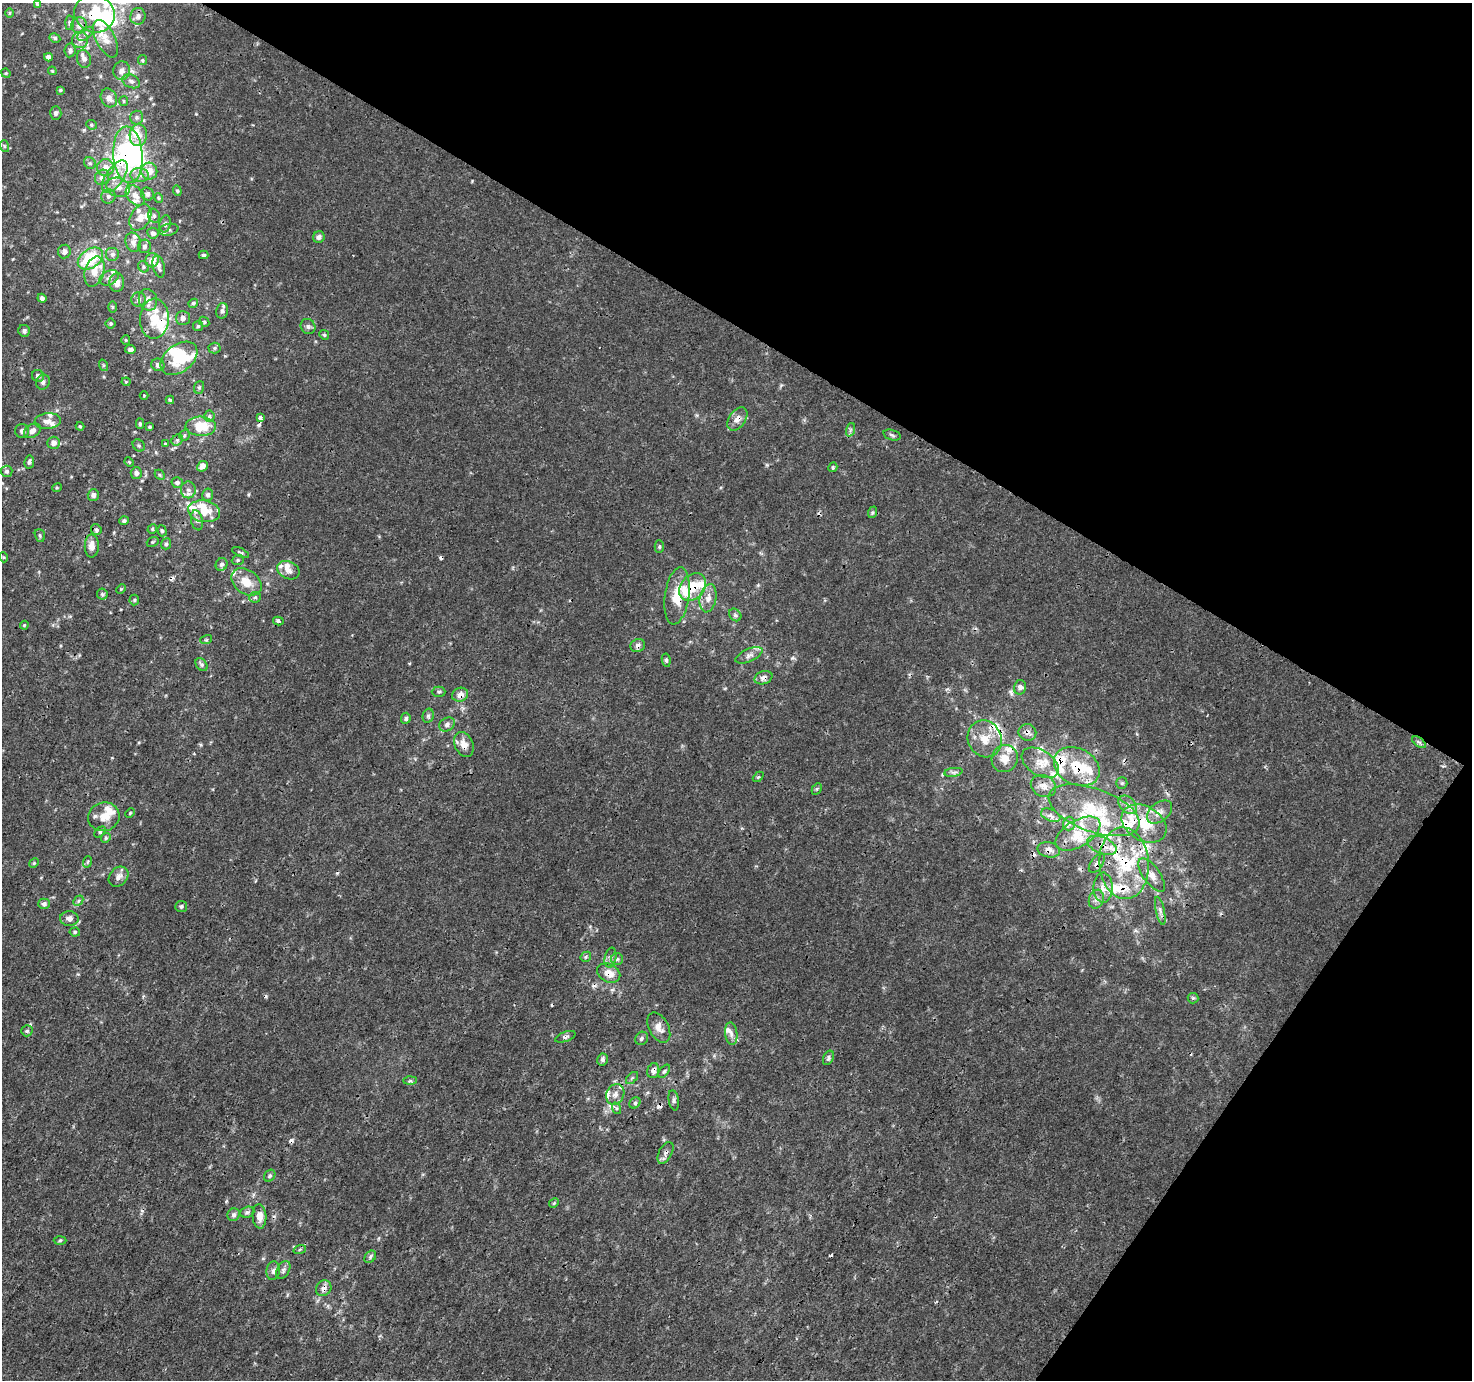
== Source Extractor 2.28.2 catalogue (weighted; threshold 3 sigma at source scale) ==
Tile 8 of 4 x 4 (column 4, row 2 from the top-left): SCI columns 4421-5890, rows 3014-4391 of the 5893 x 5961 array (HDU 1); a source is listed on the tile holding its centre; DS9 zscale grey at full resolution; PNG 1474 x 1382 px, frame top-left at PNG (2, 3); each listed source drawn as its Kron ellipse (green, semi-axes under 4 px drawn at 4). Shown black and unused: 31% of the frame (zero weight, under 3 of 4 exposures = <1% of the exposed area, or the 3 px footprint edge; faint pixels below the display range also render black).
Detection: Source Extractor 2.28.2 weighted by HDU 2 'WHT'; one run over the whole footprint, this tile lists its part. Background 1.24e-04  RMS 0.0015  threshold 0.00653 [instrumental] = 3 sigma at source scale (4.5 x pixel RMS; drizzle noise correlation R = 1.50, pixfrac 1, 0.0396/0.0396 arcsec/px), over >= 5 px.
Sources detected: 293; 5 inside a brighter object's white glare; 16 cosmic-ray / hot-pixel residue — neither listed nor drawn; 49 inside a brighter listed object's ellipse — not listed separately; the other 223 listed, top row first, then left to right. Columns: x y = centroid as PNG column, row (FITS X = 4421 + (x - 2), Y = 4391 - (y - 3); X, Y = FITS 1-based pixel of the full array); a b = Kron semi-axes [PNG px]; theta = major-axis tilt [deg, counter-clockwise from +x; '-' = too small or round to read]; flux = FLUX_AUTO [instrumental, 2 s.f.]
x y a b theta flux
37 4 4 4 - 0.17
9 13 5 3 - 0.16
95 14 20 18 -26 7.1
138 16 8 7 - 0.7
70 23 7 4 87 0.25
79 25 8 7 - 0.77
86 34 9 5 38 0.42
55 38 5 4 - 0.27
106 39 20 9 -63 1.7
80 40 8 8 - 0.82
70 50 7 5 82 0.45
48 57 4 4 - 0.58
84 59 9 7 -76 0.68
142 60 5 4 - 0.2
52 71 4 3 - 0.16
122 71 9 8 - 0.93
6 73 5 4 - 0.18
131 81 9 6 -26 0.52
60 90 4 3 - 0.2
109 98 10 8 -64 1
124 101 5 4 - 0.19
56 113 7 5 89 0.44
137 117 7 6 - 0.43
91 125 5 5 - 0.23
138 135 11 8 83 1.4
4 146 6 4 -72 0.2
128 155 28 14 -86 21
90 163 6 5 - 0.29
106 168 8 8 - 1.4
149 171 8 8 - 1.8
140 175 9 7 -4 0.74
115 176 18 9 56 2
102 177 8 7 - 0.89
118 187 12 9 -18 1.2
177 191 5 4 - 0.21
147 194 7 6 - 0.46
135 195 11 8 -49 1
108 196 7 7 - 0.51
159 198 4 4 - 0.17
154 216 7 5 -75 0.35
140 217 14 9 59 1.5
165 224 8 5 80 0.4
169 230 10 5 11 0.48
153 233 6 5 - 0.48
319 237 6 5 - 0.53
133 242 10 7 -74 0.74
144 246 7 6 - 0.42
64 252 7 6 - 0.64
113 254 7 7 - 0.48
204 255 5 4 - 0.25
90 258 14 9 35 8
152 260 7 6 - 1.5
159 266 11 5 -77 0.67
143 267 6 5 - 0.28
94 271 15 9 74 2
109 278 10 7 27 0.61
117 282 9 7 86 1
42 298 5 4 - 0.39
139 299 7 7 - 0.51
148 300 11 9 -68 1
193 303 5 4 - 0.26
112 307 6 4 -89 0.2
222 311 8 6 75 0.42
183 318 7 7 - 0.67
154 319 20 14 86 3.5
204 322 5 4 - 0.21
111 323 5 5 - 0.23
198 326 5 5 - 0.2
308 326 8 7 - 0.42
24 331 6 5 - 0.43
324 335 5 4 - 0.2
126 340 5 4 - 0.16
215 348 6 5 - 0.27
130 349 5 4 - 0.46
179 358 21 13 37 4.6
103 365 6 4 -72 0.2
158 365 6 6 - 0.57
38 376 6 6 - 0.59
43 382 8 6 67 0.48
126 382 4 4 - 0.15
199 387 6 5 - 0.25
144 395 4 3 - 0.11
170 400 4 4 - 0.21
209 416 5 5 - 0.25
260 418 4 3 - 1.1
737 419 13 8 56 1
48 421 13 8 6 0.86
140 424 5 4 - 0.25
80 426 4 4 - 0.15
201 426 15 9 -2 4.5
150 427 3 3 - 0.16
850 430 7 4 71 0.31
22 431 7 7 - 0.49
32 431 9 6 33 0.79
184 435 6 5 - 0.24
892 435 9 5 -17 0.33
177 440 6 5 - 0.3
54 443 6 6 - 0.86
165 444 4 4 - 0.15
139 445 7 5 -46 0.27
29 462 6 5 - 0.35
129 462 5 4 - 0.16
202 466 6 5 - 0.93
833 467 5 4 - 0.26
6 471 6 5 - 0.35
136 473 6 5 - 0.52
160 475 5 4 - 0.21
177 483 5 5 - 0.49
57 488 5 4 - 0.19
188 490 8 7 - 0.66
93 495 6 5 - 0.5
208 495 6 5 - 0.38
204 511 16 11 -10 2.6
873 512 6 4 71 0.24
197 520 10 6 -78 0.43
124 521 4 4 - 0.32
152 529 5 4 - 0.21
96 530 5 5 - 0.35
162 531 6 4 -72 0.26
40 535 6 5 - 0.24
153 542 6 4 21 0.2
166 544 5 5 - 0.3
92 546 11 7 -90 1.2
659 547 6 4 -90 0.25
241 553 9 4 -26 0.25
3 557 5 3 - 0.14
238 560 6 5 - 0.26
222 564 6 5 - 0.46
288 570 12 8 -24 1.1
246 582 16 11 -37 2.4
693 587 15 11 49 3.2
121 589 5 3 - 0.16
102 594 5 5 - 0.29
677 596 29 12 82 3.9
255 597 6 5 - 0.29
708 598 14 8 79 1.3
134 600 5 5 - 0.21
735 615 7 5 -47 0.35
278 621 5 4 - 0.3
24 625 4 4 - 0.15
206 640 6 4 17 0.18
638 645 7 6 - 0.62
749 655 14 6 24 0.79
666 660 7 4 -81 0.26
201 664 7 5 -52 0.34
763 678 9 6 18 0.77
1020 687 7 6 - 0.61
439 692 7 5 2 0.24
460 695 8 7 - 1
428 716 7 5 76 0.33
406 718 5 4 - 0.37
447 724 8 6 33 0.52
1027 732 9 8 - 0.69
985 739 19 16 -68 2.8
1419 742 8 4 -36 0.31
464 744 13 9 -66 1.5
1005 759 14 13 - 1.8
1040 763 20 12 -32 2.2
1077 767 24 18 -29 5.3
953 772 9 4 8 0.42
758 777 6 4 43 0.19
1122 783 6 5 - 0.24
1043 786 13 10 -25 1.3
817 789 6 4 61 0.22
1128 805 11 7 -44 0.97
1094 810 48 21 -20 9
1159 812 14 9 39 1.2
130 813 5 3 - 0.14
1051 815 10 6 -24 0.68
104 817 16 14 17 1.9
1069 824 7 6 - 0.49
1144 824 24 17 -31 5.1
100 832 6 4 45 0.21
1078 834 25 13 31 3.8
106 838 5 4 - 0.2
1102 845 15 8 -22 1.5
1049 850 11 7 -12 0.88
87 862 6 3 70 0.2
34 863 5 4 - 0.17
1097 863 11 6 54 0.64
1124 863 36 24 -86 10
1152 875 20 8 -54 1.3
118 877 11 8 49 0.8
1103 888 15 9 -88 1.5
1096 899 9 7 71 0.71
78 901 6 4 47 0.22
44 904 6 5 - 0.43
181 906 6 5 - 0.33
1160 911 14 4 -78 0.63
69 919 9 7 -2 0.7
75 932 5 4 - 0.22
586 957 5 4 - 0.23
610 958 10 5 79 0.51
617 959 6 6 - 0.33
609 973 12 9 -25 1.5
1193 998 5 5 - 0.23
659 1028 16 9 -62 1.1
27 1031 5 5 - 0.29
731 1034 11 6 -84 0.68
565 1037 11 5 20 0.41
642 1038 7 6 - 0.36
828 1058 8 5 64 0.39
602 1059 6 5 - 0.45
653 1071 7 6 - 0.64
664 1071 7 4 53 0.27
632 1078 7 4 45 0.25
410 1081 6 4 2 0.26
615 1094 10 9 - 0.89
674 1100 10 5 -80 0.38
635 1103 6 5 - 0.3
616 1108 6 4 -72 0.2
665 1153 12 6 62 0.6
270 1176 6 5 - 0.29
554 1203 5 4 - 0.2
247 1212 7 5 21 0.33
234 1215 6 6 - 0.43
259 1216 12 7 -86 1.3
60 1240 6 4 2 0.23
300 1249 6 4 19 0.21
370 1257 7 5 48 0.32
283 1270 10 6 61 0.47
273 1271 9 7 81 0.46
324 1288 8 7 - 0.71
Overlapping masked pixels (flux is a lower limit): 22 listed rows (the first 20) at x y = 95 14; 128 155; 90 258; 159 266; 737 419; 693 587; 677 596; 638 645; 763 678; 460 695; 1027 732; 464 744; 1077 767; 1144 824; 1102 845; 1049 850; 1097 863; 1124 863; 609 973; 653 1071
Unlisted compact peaks at least as high as the median listed source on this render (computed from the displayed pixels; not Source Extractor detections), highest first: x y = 767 465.